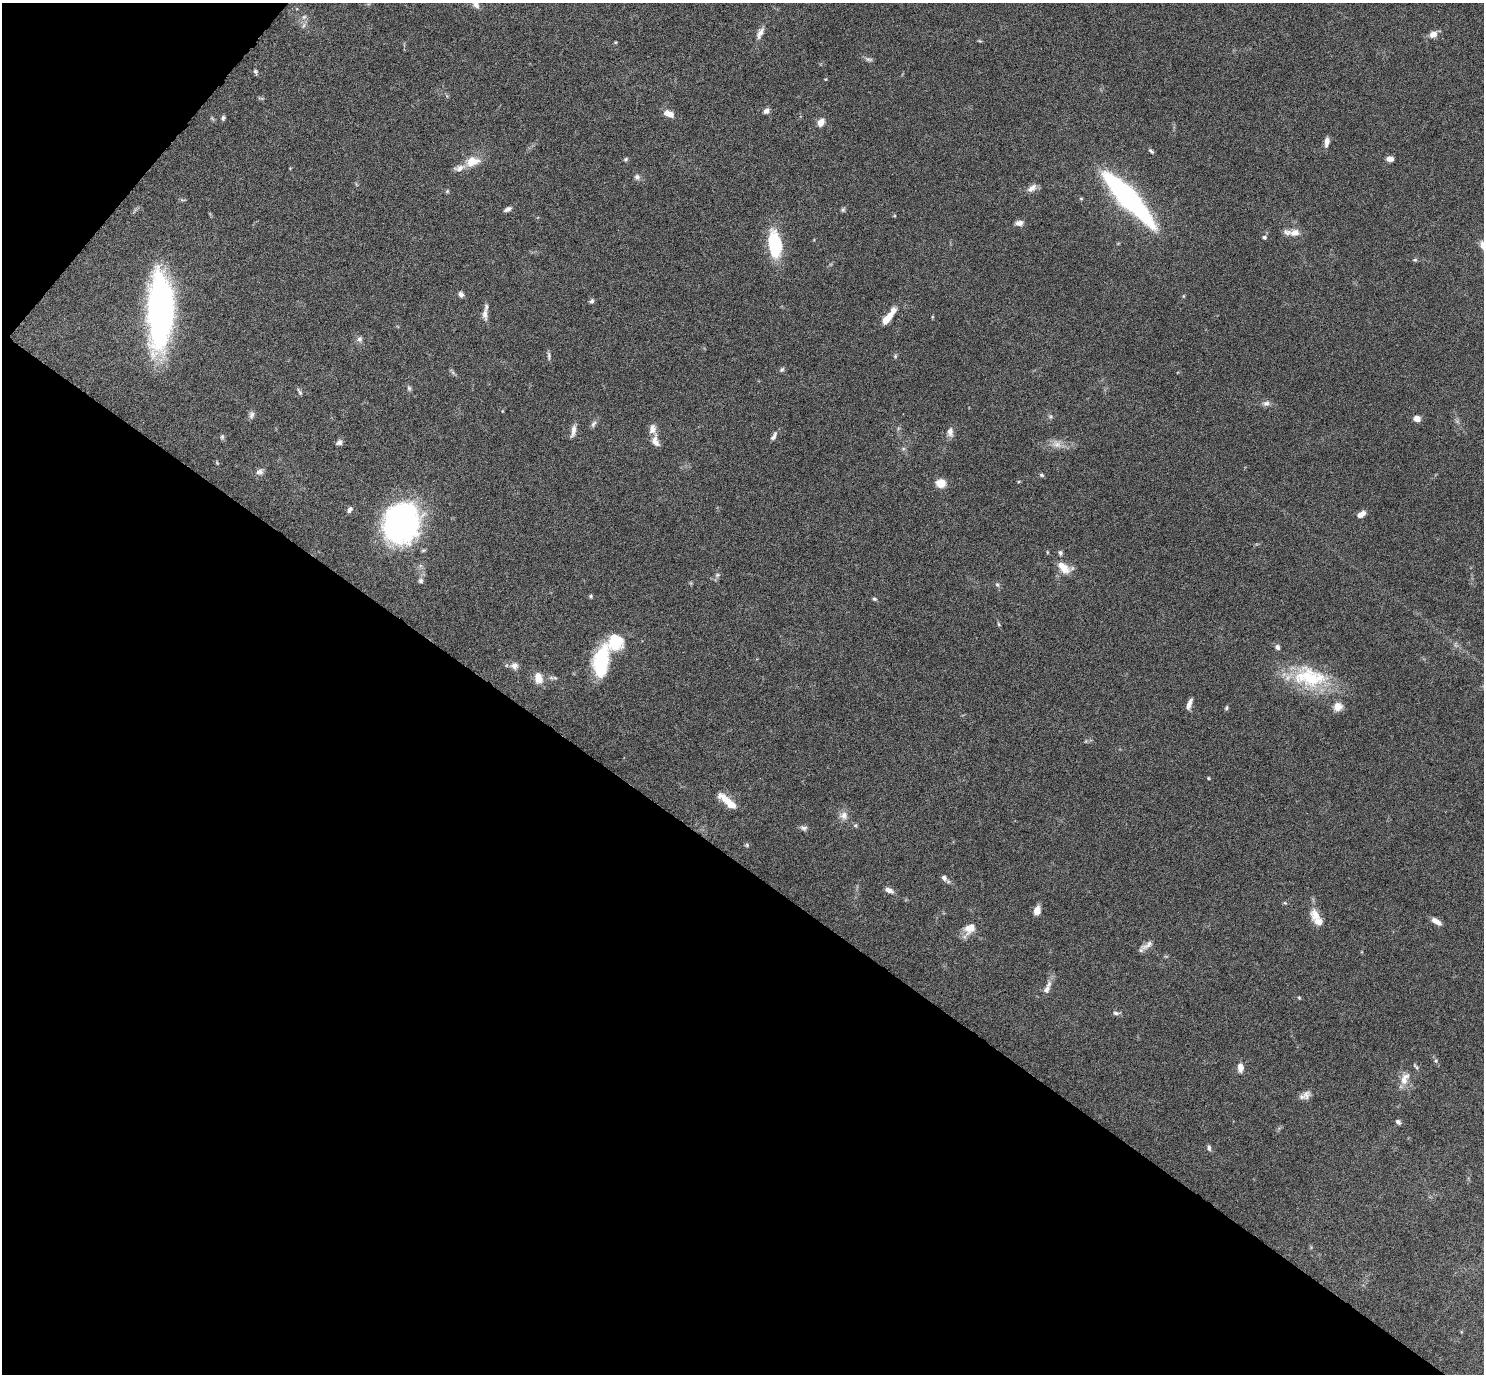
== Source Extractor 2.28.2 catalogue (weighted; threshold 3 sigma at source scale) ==
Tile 9 of 4 x 4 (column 1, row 3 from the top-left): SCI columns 2-1483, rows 1525-2896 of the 5931 x 5935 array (HDU 1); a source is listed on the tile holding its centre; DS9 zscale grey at full resolution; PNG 1486 x 1376 px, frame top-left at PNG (2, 3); no overlay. Shown black and unused: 39% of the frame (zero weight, under 4 of 8 exposures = <1% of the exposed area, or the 3 px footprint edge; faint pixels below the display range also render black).
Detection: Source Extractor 2.28.2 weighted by HDU 2 'WHT'; one run over the whole footprint, this tile lists its part. Background 0.0857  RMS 0.004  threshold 0.0165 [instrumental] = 3 sigma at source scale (4.09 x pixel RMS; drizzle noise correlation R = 1.36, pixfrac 0.8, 0.05/0.05 arcsec/px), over >= 5 px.
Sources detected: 104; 1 inside a brighter object's white glare — not listed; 7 inside a brighter listed object's ellipse — not listed separately; the other 96 listed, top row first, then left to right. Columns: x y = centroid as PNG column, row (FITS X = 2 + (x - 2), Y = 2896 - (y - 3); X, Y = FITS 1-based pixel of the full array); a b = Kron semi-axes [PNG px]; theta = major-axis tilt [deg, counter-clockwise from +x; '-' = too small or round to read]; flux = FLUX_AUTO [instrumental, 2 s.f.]
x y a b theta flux
476 4 14 8 -64 2
304 17 7 5 43 0.98
760 33 17 7 66 2.4
1433 34 8 7 - 2.8
980 41 6 4 -17 0.4
869 59 11 5 -11 0.97
255 72 7 5 -66 0.7
766 111 8 6 34 1.4
669 114 13 7 -24 3.1
223 118 6 5 - 0.7
821 122 8 6 60 3.1
1327 142 12 6 82 1.9
1151 151 7 4 -39 0.69
625 159 7 4 41 0.55
1390 159 7 5 -7 2
472 161 16 11 14 6.1
637 177 8 7 - 1.1
1032 188 14 7 37 2.2
1128 197 59 14 -48 85
1081 198 5 3 - 0.38
507 209 9 5 27 1.3
843 210 7 5 63 0.65
1019 223 9 6 4 1.7
1294 233 12 9 9 2.8
1264 237 5 5 - 0.85
775 244 27 12 -81 25
1415 260 5 5 - 0.54
461 294 6 5 - 1.4
591 301 6 6 - 0.87
160 311 65 21 89 140
485 314 18 7 -90 2.2
886 319 15 6 48 5.6
359 339 8 7 - 1.2
549 356 13 3 -86 0.82
895 356 6 5 - 0.53
782 369 6 5 - 0.72
409 388 7 5 -87 0.72
300 392 10 4 -60 0.75
1266 403 9 7 13 1.4
251 415 11 6 81 1.3
1417 418 8 6 -4 2.3
593 424 10 6 54 1.1
573 431 16 6 78 2.1
950 432 13 8 -86 2
774 436 13 5 63 1.2
222 437 7 6 - 0.71
655 441 16 9 -77 2.8
339 442 7 5 27 1.4
1057 444 13 10 -26 2.9
260 472 10 8 19 1.6
1042 475 6 4 -27 0.6
941 483 11 9 -4 3.9
350 510 9 5 54 1.1
1361 514 9 5 33 2.8
401 523 30 25 70 130
1047 552 5 3 - 0.33
1060 553 7 5 -85 0.81
1064 569 16 13 -15 4.4
717 575 7 5 12 0.72
421 581 7 6 - 0.95
997 585 6 5 - 0.71
591 596 5 4 - 0.53
874 599 6 4 -30 0.63
998 624 6 3 -70 0.47
1277 647 6 5 - 1.2
601 659 32 17 74 23
514 666 10 9 - 2
1310 677 48 27 -10 26
538 678 12 9 -78 4.5
1189 704 14 5 71 2
1338 707 11 10 - 3.2
1226 708 6 4 73 0.62
1208 778 4 3 - 0.39
727 801 28 8 -41 6.5
844 815 11 11 - 2.5
855 825 5 5 - 0.55
804 828 9 7 -8 1.1
747 845 6 5 - 0.53
944 878 8 6 -48 1.5
889 890 11 5 -22 1.8
1285 903 6 4 -18 0.42
1037 910 9 6 70 3.3
1316 915 16 13 -54 4.4
1436 921 13 6 -33 2.4
969 928 18 13 39 4.1
1147 945 20 6 32 2
1046 989 12 7 58 2.2
1299 998 5 4 - 0.42
1116 1013 9 5 -9 0.97
1436 1061 6 5 - 0.56
1240 1067 9 6 -87 2.8
1416 1067 10 4 -49 0.66
1405 1079 18 9 66 3.9
1306 1095 12 10 64 2.2
1398 1122 6 5 - 1
1209 1148 8 5 -82 0.8
Isophote crosses this tile's border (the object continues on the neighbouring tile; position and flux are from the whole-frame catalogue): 1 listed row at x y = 476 4